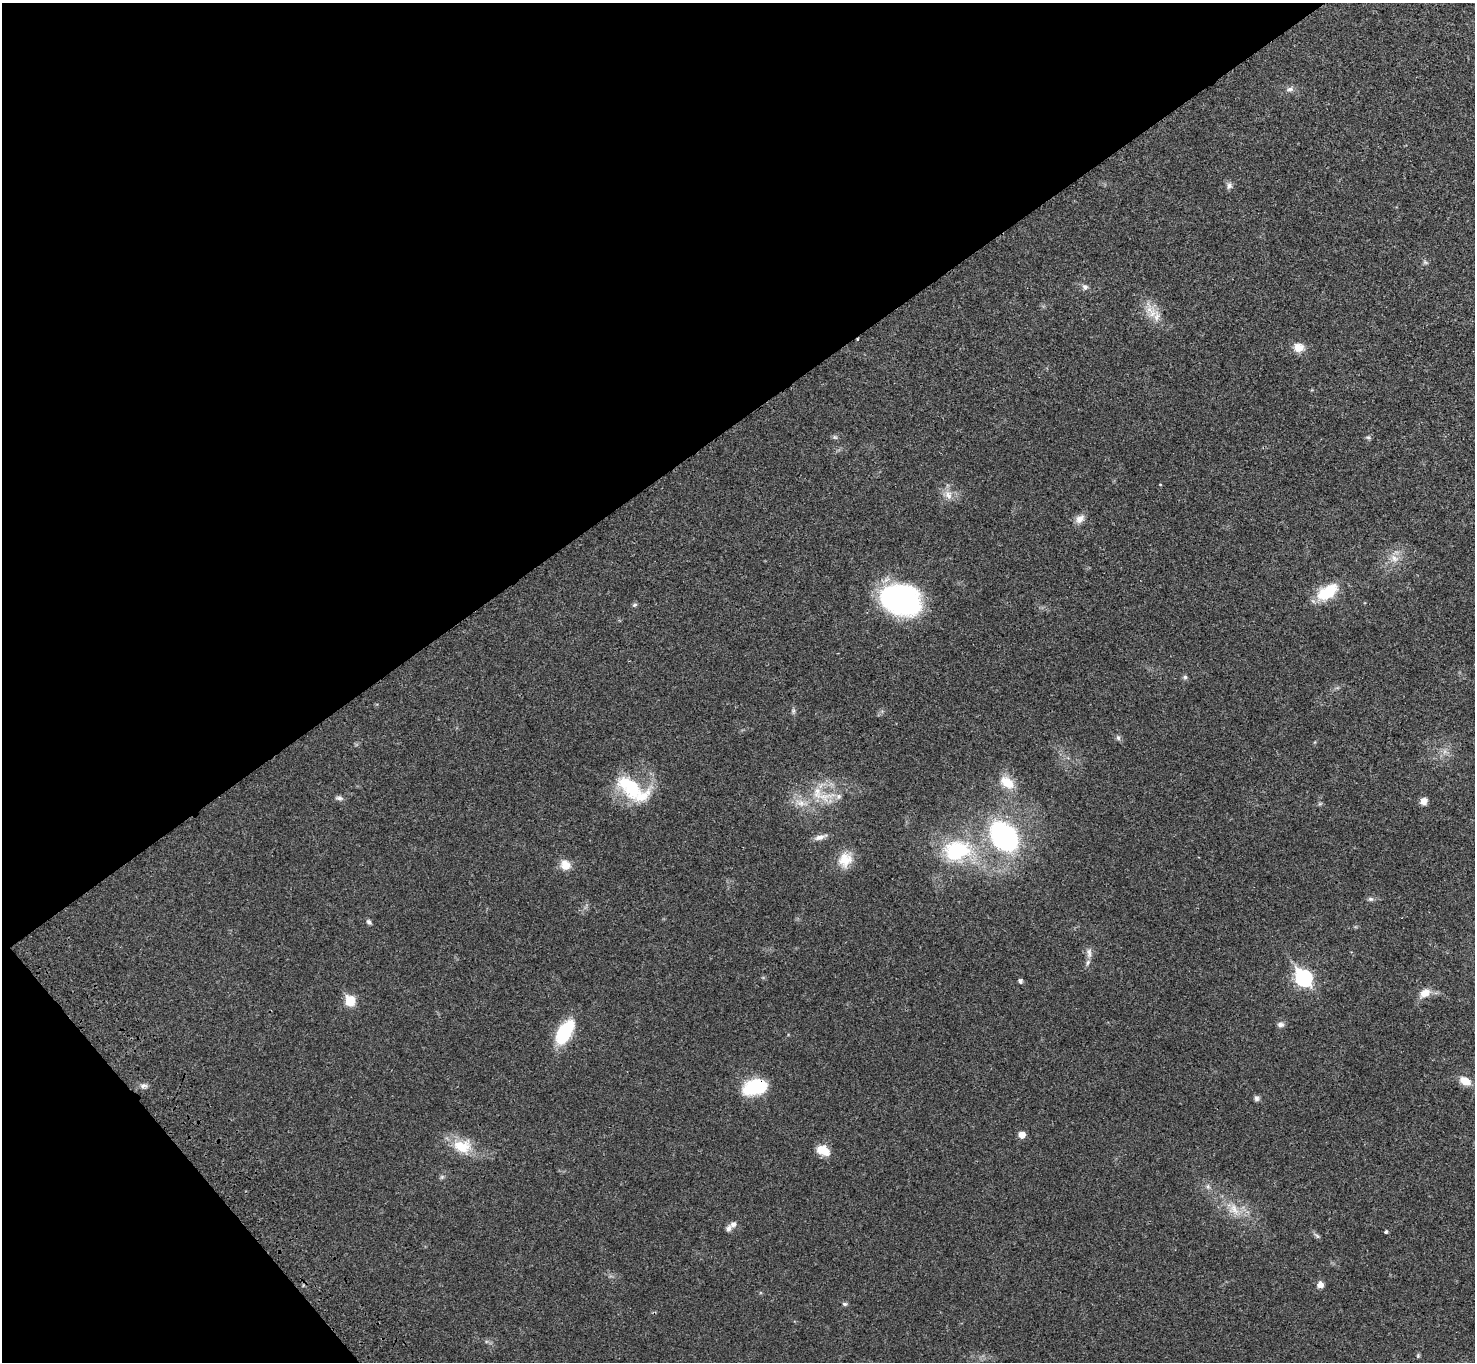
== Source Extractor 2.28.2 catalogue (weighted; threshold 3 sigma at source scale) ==
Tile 5 of 4 x 4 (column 1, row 2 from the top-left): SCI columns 100-1572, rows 2965-4324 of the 6094 x 6064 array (HDU 1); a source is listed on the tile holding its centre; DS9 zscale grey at full resolution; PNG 1477 x 1364 px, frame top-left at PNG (2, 3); no overlay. Shown black and unused: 35% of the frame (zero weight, under 3 of 4 exposures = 6% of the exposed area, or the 3 px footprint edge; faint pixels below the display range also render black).
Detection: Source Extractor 2.28.2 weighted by HDU 2 'WHT'; one run over the whole footprint, this tile lists its part. Background 0.0342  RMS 0.0039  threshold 0.0175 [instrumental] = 3 sigma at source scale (4.5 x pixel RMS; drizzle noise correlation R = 1.50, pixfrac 1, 0.05/0.05 arcsec/px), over >= 5 px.
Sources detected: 59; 1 inside a brighter object's white glare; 1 cosmic-ray / hot-pixel residue — not listed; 3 inside a brighter listed object's ellipse — not listed separately; the other 54 listed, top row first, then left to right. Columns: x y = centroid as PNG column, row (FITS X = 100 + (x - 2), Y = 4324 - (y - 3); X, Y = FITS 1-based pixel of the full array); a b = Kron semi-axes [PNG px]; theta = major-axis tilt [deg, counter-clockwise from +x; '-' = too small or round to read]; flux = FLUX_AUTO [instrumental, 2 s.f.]
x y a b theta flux
1290 89 9 6 1 1.4
1229 186 10 7 83 1.3
1425 262 6 5 - 0.69
1085 287 7 7 - 1.3
1149 310 21 12 -76 5.4
1299 347 14 12 -6 3.7
835 437 7 5 -21 0.73
1368 437 6 4 -1 0.65
1160 484 4 2 - 0.24
948 495 12 10 -62 3.2
1080 519 13 9 43 2.6
1394 558 13 9 -38 3
1327 592 24 12 32 15
902 600 30 23 -13 100
635 605 7 5 20 0.64
1185 677 6 6 - 0.71
793 711 7 4 89 0.73
1118 738 8 6 -87 0.88
1007 782 21 13 -37 6.7
633 790 28 24 49 18
817 793 21 12 -80 6.9
839 796 8 7 - 1.5
339 798 11 6 -1 1.2
1424 801 8 8 - 2.2
800 803 15 9 -25 4
1004 836 29 21 -49 62
820 837 17 6 16 2.2
957 850 38 27 6 30
845 860 20 18 64 7
565 865 11 11 - 4.6
1371 899 7 6 - 0.87
369 922 8 5 -44 0.88
1089 953 15 7 -85 2.3
1303 978 9 7 -49 86
1020 981 5 4 - 1
1425 993 15 10 34 3.9
350 1001 6 6 - 18
1280 1025 8 6 3 1.4
565 1032 27 13 58 21
1465 1081 11 7 -29 5.4
144 1086 10 6 14 1.3
756 1087 23 14 16 23
1256 1098 7 7 - 0.98
1022 1135 6 5 - 3.9
462 1146 26 18 -8 10
823 1150 15 10 -23 5.6
1208 1187 7 5 -79 0.93
1234 1209 18 13 -66 5.6
733 1224 9 7 47 1.7
1386 1232 4 4 - 0.66
1317 1236 8 4 -45 0.8
1320 1285 8 8 - 1.9
844 1304 5 5 - 0.86
1418 1356 6 5 - 0.53
Overlapping masked pixels (flux is a lower limit): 1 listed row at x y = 756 1087